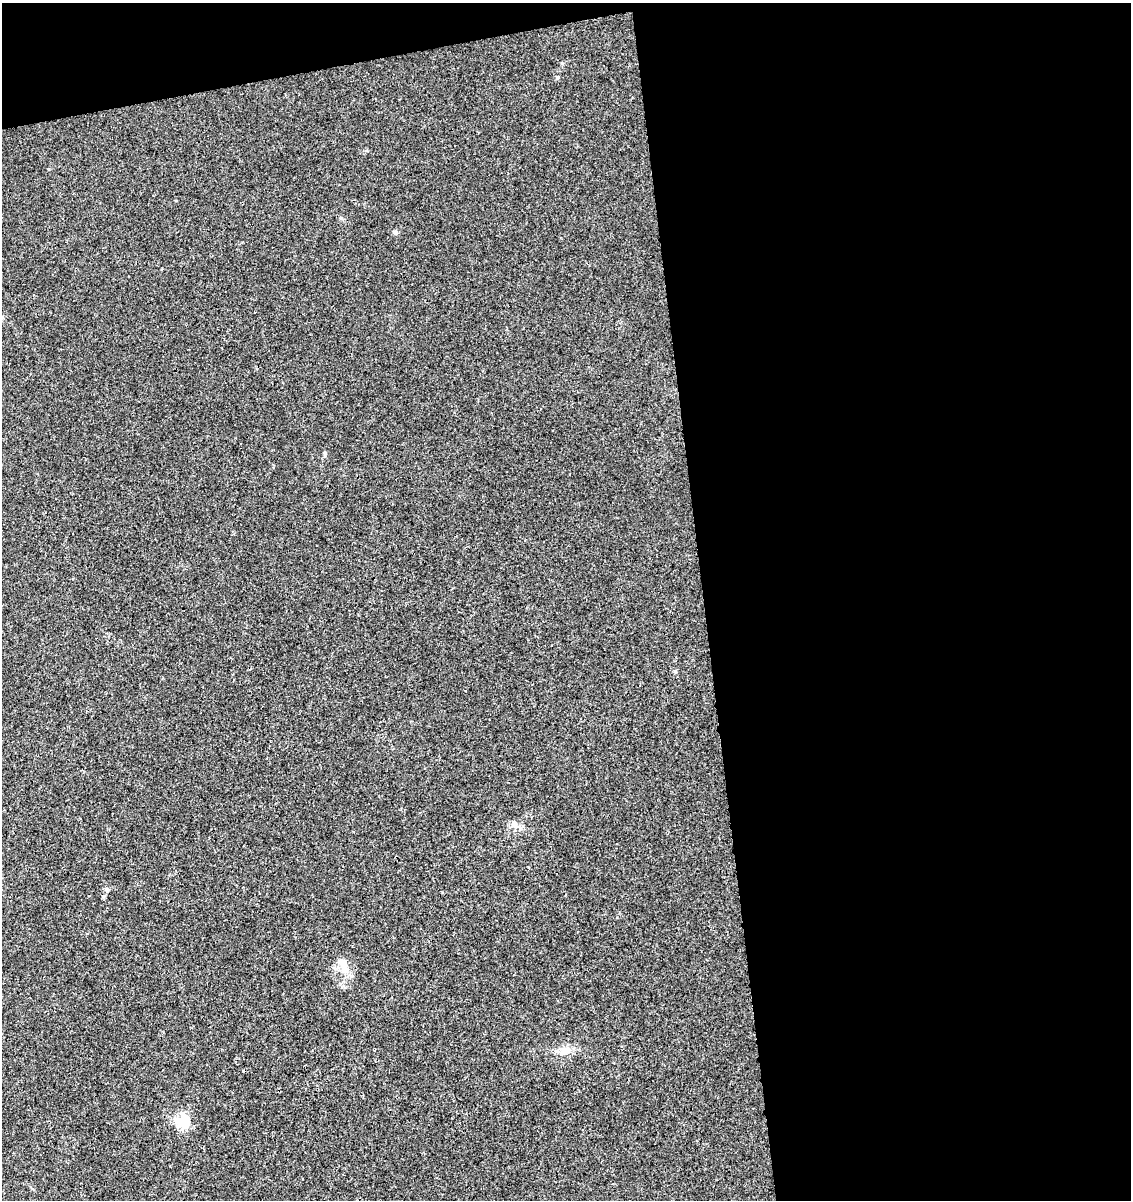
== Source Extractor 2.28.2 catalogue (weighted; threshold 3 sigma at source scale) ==
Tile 4 of 4 x 4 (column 4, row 1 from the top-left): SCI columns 3465-4593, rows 3651-4848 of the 4626 x 4904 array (HDU 1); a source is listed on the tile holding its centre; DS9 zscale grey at full resolution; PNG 1133 x 1202 px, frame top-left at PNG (2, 3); no overlay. Shown black and unused: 41% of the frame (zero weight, under 3 of 4 exposures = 5% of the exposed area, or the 3 px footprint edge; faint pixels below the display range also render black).
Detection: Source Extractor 2.28.2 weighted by HDU 2 'WHT'; one run over the whole footprint, this tile lists its part. Background 0.00448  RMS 0.0026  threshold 0.0118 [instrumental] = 3 sigma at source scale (4.5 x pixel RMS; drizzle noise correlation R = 1.50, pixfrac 1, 0.0396/0.0396 arcsec/px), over >= 5 px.
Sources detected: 8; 1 cosmic-ray / hot-pixel residue — not listed; the other 7 listed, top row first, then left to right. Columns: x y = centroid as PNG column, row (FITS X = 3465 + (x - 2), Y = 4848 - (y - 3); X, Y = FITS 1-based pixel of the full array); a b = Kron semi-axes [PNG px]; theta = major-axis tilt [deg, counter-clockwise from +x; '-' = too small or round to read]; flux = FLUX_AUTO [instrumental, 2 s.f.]
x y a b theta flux
395 232 7 4 -19 0.4
325 453 6 4 -72 0.36
514 824 10 8 -40 1.4
106 890 6 4 19 0.44
344 965 26 10 -69 3.4
564 1050 12 10 7 2.1
183 1121 20 18 -1 6